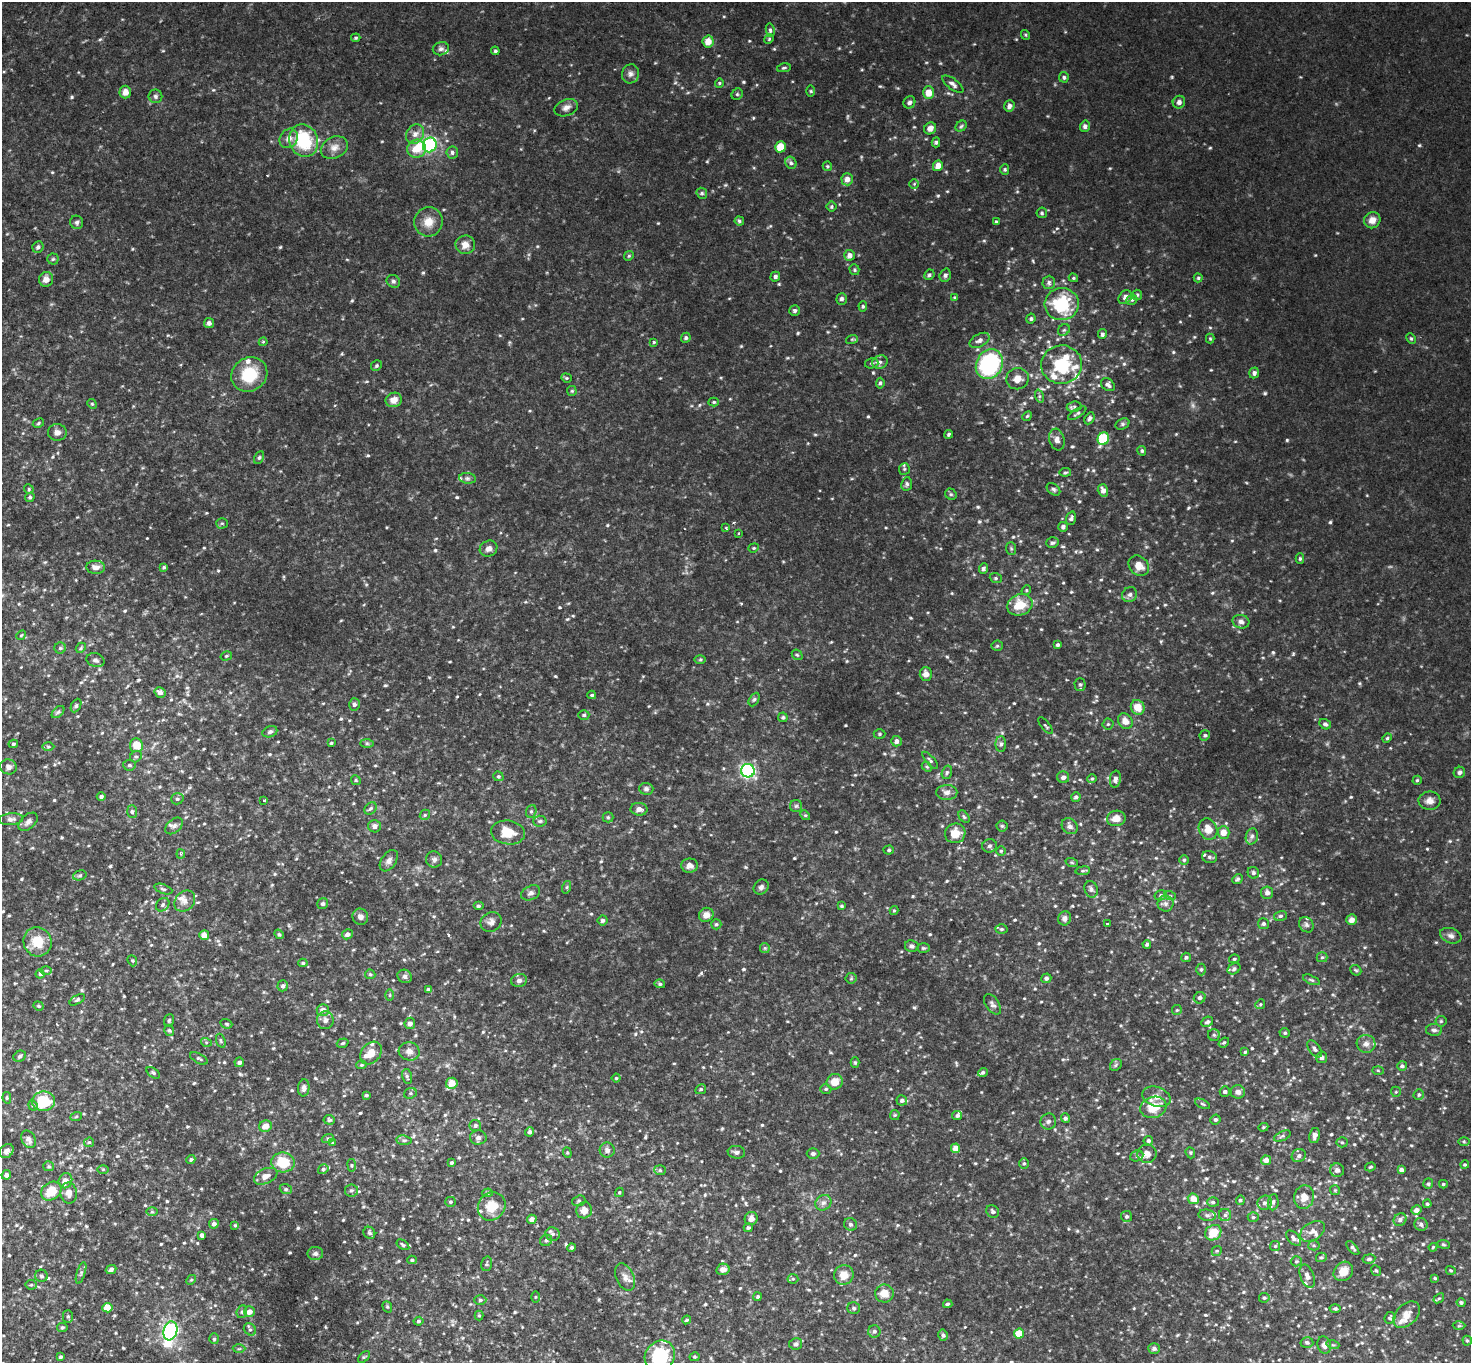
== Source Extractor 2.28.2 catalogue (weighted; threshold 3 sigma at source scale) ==
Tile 7 of 4 x 4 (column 3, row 2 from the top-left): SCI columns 2976-4444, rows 3043-4403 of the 5953 x 5945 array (HDU 1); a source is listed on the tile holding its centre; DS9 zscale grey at full resolution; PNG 1473 x 1365 px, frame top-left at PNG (2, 2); each listed source drawn as its Kron ellipse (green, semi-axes under 4 px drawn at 4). Shown black and unused: <1% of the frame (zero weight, under 2 of 3 exposures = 3% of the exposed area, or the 3 px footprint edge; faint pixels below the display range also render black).
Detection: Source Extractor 2.28.2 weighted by HDU 2 'WHT'; one run over the whole footprint, this tile lists its part. Background 0.0773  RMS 0.0071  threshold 0.0321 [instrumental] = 3 sigma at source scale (4.5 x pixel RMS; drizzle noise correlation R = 1.50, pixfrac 1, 0.05/0.05 arcsec/px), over >= 5 px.
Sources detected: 745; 1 too faint to see at this stretch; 1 inside a brighter object's white glare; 1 cosmic-ray / hot-pixel residue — neither listed nor drawn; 21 inside a brighter listed object's ellipse — not listed separately; of the other 721, all 500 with FLUX_AUTO >= 0.814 (the completeness limit of this list) listed and drawn (221 fainter detections not listed), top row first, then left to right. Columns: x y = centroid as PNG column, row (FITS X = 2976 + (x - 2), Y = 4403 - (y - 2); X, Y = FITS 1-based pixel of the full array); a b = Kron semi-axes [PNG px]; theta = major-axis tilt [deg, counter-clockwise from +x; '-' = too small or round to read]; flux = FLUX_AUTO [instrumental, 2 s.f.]
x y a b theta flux
770 30 6 4 -80 1.3
1025 35 5 4 - 0.81
356 38 5 3 - 0.88
769 39 5 4 - 0.85
708 41 6 5 - 7.1
441 49 8 6 15 2.2
495 51 4 4 - 1.1
784 68 7 4 11 1.1
631 74 9 8 - 2.9
1064 77 5 5 - 1.3
719 83 5 4 - 0.84
953 84 12 5 -37 2.6
811 91 6 4 -89 0.84
125 92 6 6 - 4.5
929 93 6 5 - 7.8
737 94 6 5 - 1.1
155 96 7 6 - 1.6
909 102 6 5 - 2.1
1179 102 6 6 - 2.4
1009 106 6 5 - 2.8
566 108 12 8 21 3.5
961 126 6 5 - 1.2
1085 126 5 5 - 2.4
930 128 6 5 - 3.9
415 134 10 8 55 4.3
289 138 10 8 52 4.5
304 141 16 14 -69 37
936 142 5 4 - 1.4
430 145 7 6 - 60
334 147 14 10 26 5.4
780 147 5 5 - 11
417 149 9 9 - 11
452 152 6 6 - 2
791 163 6 5 - 1.6
827 166 5 4 - 0.85
938 166 5 5 - 5
1005 170 5 4 - 1
847 179 6 5 - 4.2
914 184 5 5 - 0.88
702 193 6 5 - 1.1
831 207 5 5 - 1.2
1042 213 5 5 - 1.1
1372 220 8 7 - 5.3
739 221 4 4 - 1.2
77 222 7 6 - 1.6
428 222 14 14 - 8.4
996 222 4 4 - 1
465 245 9 9 - 5
38 247 6 5 - 1.9
849 255 5 5 - 4.4
629 256 5 4 - 0.89
53 259 5 5 - 1.2
854 270 5 5 - 1.1
929 275 5 5 - 1.4
945 275 7 5 70 1.7
775 277 5 4 - 1.7
1073 278 5 4 - 0.88
1198 278 4 4 - 0.96
46 279 7 7 - 4.4
393 281 7 6 - 1.5
1049 282 6 6 - 1.9
1137 295 5 5 - 0.89
955 297 4 3 - 0.85
1125 297 7 6 - 2.9
842 299 6 5 - 1.8
1132 300 6 5 - 1.3
1062 304 17 16 - 40
863 306 5 4 - 1.1
795 311 5 5 - 1.7
1031 319 5 4 - 1.3
209 323 5 5 - 1.9
1064 330 6 5 - 1.2
1102 334 5 4 - 1.7
686 338 5 4 - 1.6
1210 338 5 4 - 0.86
1411 338 5 4 - 0.92
852 339 6 3 18 0.88
980 340 11 6 29 2.9
263 342 4 4 - 0.9
654 342 4 3 - 0.82
880 362 8 6 28 2.3
872 363 7 5 15 1.3
989 364 15 13 62 77
1062 365 20 19 - 31
376 366 6 5 - 1.2
1254 373 5 4 - 2
249 374 18 16 35 24
566 378 5 4 - 0.9
1017 379 11 10 - 6
880 383 5 3 - 1.4
1108 385 7 5 -38 2.3
572 391 5 5 - 0.89
1039 396 7 4 -72 1
394 400 8 7 - 5.7
714 402 5 4 - 0.95
92 404 5 4 - 0.86
1074 407 7 5 9 1.5
1077 413 10 4 33 1.2
1027 416 5 4 - 0.88
1090 418 6 4 61 1.9
38 423 6 4 29 0.94
1122 424 7 5 27 1.5
57 432 9 8 - 3
949 434 4 4 - 1.3
1103 439 6 5 - 34
1057 440 11 7 -74 3.4
1142 451 5 4 - 1.2
259 458 7 4 63 1.1
904 469 6 5 - 1.1
1065 472 6 4 8 0.96
467 478 8 5 -6 1.6
907 484 7 5 82 1.5
29 489 5 4 - 0.85
1054 489 8 5 -40 1.4
1103 490 6 5 - 3.9
951 494 6 5 - 1.1
30 497 5 4 - 1.2
1071 518 7 5 70 1.5
222 523 6 5 - 1
1063 527 5 5 - 1.9
726 528 3 3 - 0.93
739 533 3 2 - 1.1
1052 543 6 5 - 1.5
754 548 5 4 - 0.93
1011 548 6 5 - 1
488 549 9 7 29 3.1
1300 559 5 4 - 1
1139 566 11 9 -43 6.5
96 567 9 6 -3 3.5
164 567 4 4 - 0.98
983 568 5 4 - 1.8
996 578 6 5 - 1.1
1026 590 5 4 - 0.84
1130 595 8 7 - 2.1
1020 605 13 10 22 15
1241 622 8 6 -14 2.6
21 635 5 4 - 0.83
1058 645 4 4 - 1.2
997 646 5 5 - 0.95
60 648 5 5 - 1.3
81 648 6 4 48 0.91
797 655 6 4 -42 0.97
226 656 6 4 16 0.95
95 660 9 7 -15 2.1
700 660 6 4 1 0.89
926 674 6 6 - 4.2
1080 684 6 5 - 1.3
160 692 6 5 - 3
592 695 4 3 - 0.87
754 699 7 5 61 1.3
354 704 6 5 - 2.1
76 706 7 4 63 1.2
1138 707 7 6 - 8.5
58 712 7 4 44 1.4
584 715 5 4 - 1.2
783 717 5 4 - 1.1
1125 721 8 7 - 5.6
1108 724 5 5 - 0.98
1325 724 6 5 - 1.8
1045 726 10 3 -50 1
270 732 7 5 20 1.7
880 734 6 4 0 0.96
1205 735 5 5 - 1.1
1387 738 5 4 - 0.87
896 741 5 5 - 2.9
331 743 4 4 - 0.84
367 743 7 4 -1 1.1
13 744 5 4 - 0.92
1001 744 8 5 90 1.9
136 745 7 6 - 11
48 747 6 4 -1 0.9
136 757 6 5 - 1.4
930 760 11 4 -48 1.6
129 765 6 5 - 1.6
8 767 8 7 - 2.6
927 767 5 4 - 0.92
748 771 7 6 - 110
947 772 7 5 74 1.4
1459 772 6 5 - 1.6
498 776 5 4 - 1.2
1063 777 6 6 - 2.4
1092 779 4 4 - 0.88
1115 779 8 5 81 3
356 780 5 4 - 1
1417 780 4 4 - 0.86
646 789 7 6 - 1.7
947 792 11 7 1 3.2
101 797 4 4 - 1.8
1076 797 4 4 - 1.6
177 799 6 5 - 1.5
264 800 3 3 - 1.4
1429 801 11 9 -2 4.4
796 806 6 6 - 1.2
371 808 7 5 43 1.5
639 809 8 6 -7 3.3
531 811 6 5 - 1.3
132 812 6 5 - 1.4
425 815 5 4 - 1.1
805 815 5 4 - 0.95
608 817 5 5 - 0.95
964 817 7 4 -53 1.2
1116 818 9 7 10 6.4
11 819 12 6 4 2.5
540 821 6 5 - 1.4
28 822 11 7 42 2.7
174 826 10 6 41 2.4
375 826 6 6 - 2.9
1002 826 5 5 - 1.1
1070 826 8 7 - 3.3
1208 829 11 9 -63 7
508 832 17 12 -8 13
955 833 10 10 - 9.6
1224 833 6 6 - 6.3
1252 836 8 6 74 2.2
990 846 7 6 - 1.7
889 850 5 4 - 1
1001 851 5 5 - 0.96
181 854 4 4 - 1.1
1209 857 7 6 - 1.8
434 859 8 8 - 2.2
1184 860 5 5 - 1
389 861 12 7 55 3.3
1072 863 6 4 -20 0.94
690 866 8 7 - 3.2
1083 871 7 3 8 0.94
1253 873 6 5 - 1.3
80 875 7 5 18 1.2
1238 879 6 4 41 1.1
567 887 6 4 71 1
761 887 8 7 - 2.2
163 889 9 4 -19 1.6
1091 889 8 6 -73 2
531 893 10 7 26 2.5
1267 893 6 6 - 2.4
1161 895 6 5 - 1.4
1170 896 6 3 -18 0.94
185 901 11 9 47 4.1
323 904 6 5 - 1.5
1165 904 8 8 - 2.7
163 905 7 6 - 1.7
478 906 5 4 - 1.2
842 906 4 3 - 0.86
894 911 4 4 - 0.94
706 915 7 7 - 4.1
1280 916 6 5 - 1.2
360 917 8 7 - 2.6
1065 918 7 6 - 2.7
603 920 5 5 - 1.5
1351 920 5 5 - 4.1
491 922 11 9 31 3.3
716 924 5 5 - 1
1107 924 3 3 - 1
1264 924 5 5 - 1.5
1306 925 8 6 -54 1.7
1002 929 6 4 0 1.1
279 934 5 4 - 0.87
347 934 5 5 - 2.6
204 935 5 5 - 6.7
1451 936 11 7 -20 2.6
37 942 15 14 - 14
1147 944 4 4 - 1.5
912 946 7 6 - 1.9
765 948 5 5 - 0.86
923 948 6 5 - 0.98
1186 957 5 4 - 1.4
1322 957 5 5 - 1.1
1234 959 5 4 - 0.87
132 961 6 4 -67 0.95
303 963 4 4 - 0.98
1234 969 7 5 30 1.5
1201 970 6 4 89 1.2
1356 970 6 4 -42 0.93
46 971 6 4 -1 0.92
40 974 4 4 - 1
370 974 5 5 - 0.93
405 976 7 6 - 2.2
851 978 5 5 - 0.93
1046 978 5 5 - 1.5
519 980 8 6 12 2.4
1311 980 9 4 -23 1.1
660 984 5 4 - 1
283 986 5 5 - 1.8
428 989 4 4 - 1.2
390 995 6 4 90 0.82
1200 998 6 5 - 1.9
77 1000 8 4 29 1.2
992 1004 11 6 -56 2.4
1260 1004 5 4 - 0.92
38 1006 5 4 - 0.89
323 1010 6 6 - 4.6
1177 1010 5 5 - 0.82
169 1020 6 4 71 1.2
325 1020 9 8 - 3.2
1441 1021 5 5 - 1
1207 1022 6 5 - 1.6
410 1023 6 5 - 2.6
226 1024 6 4 -21 0.96
169 1030 6 4 -55 1
1434 1030 8 6 -2 2.1
1285 1033 5 4 - 1.1
1214 1035 6 6 - 1.2
221 1041 7 4 -71 0.96
206 1042 5 3 - 0.86
1224 1042 6 4 39 0.92
343 1043 6 4 18 1
1366 1044 9 9 - 3.3
1315 1049 10 5 -53 2
409 1051 10 9 - 3.9
1245 1052 4 4 - 0.84
371 1053 12 9 49 7.6
20 1056 6 5 - 1.3
1322 1057 6 5 - 2.1
199 1058 9 5 -28 1.3
239 1062 5 4 - 2
855 1063 5 4 - 0.91
362 1065 5 4 - 1
1116 1065 6 5 - 1.2
1402 1066 5 4 - 1.7
1378 1070 6 4 -2 0.91
983 1072 5 4 - 1.1
153 1073 7 4 -37 1.2
407 1076 7 5 -75 1.3
616 1078 4 4 - 0.84
835 1082 8 7 - 8.2
452 1083 6 5 - 8.4
304 1088 8 5 84 2.2
701 1089 6 4 29 1.1
826 1089 5 4 - 0.96
1225 1091 5 5 - 1.5
1238 1092 7 6 - 2.7
1396 1092 5 5 - 0.82
410 1093 6 5 - 1.1
366 1095 3 3 - 1
1419 1095 5 5 - 1.2
1156 1097 14 9 -19 6
7 1098 5 4 - 0.95
902 1100 5 5 - 2.3
43 1101 11 9 2 27
1203 1104 8 4 -27 1.1
33 1105 5 4 - 1
1153 1107 13 10 16 14
895 1115 5 5 - 0.82
957 1116 5 4 - 1.3
76 1117 6 4 21 0.83
1065 1118 5 4 - 1.4
1215 1119 5 5 - 1.4
329 1120 6 5 - 1.1
1048 1121 8 7 - 2.2
265 1126 6 6 - 6.4
475 1126 6 5 - 1.6
1263 1127 5 4 - 0.92
529 1132 4 4 - 1.6
1282 1136 9 4 25 1.4
1315 1136 8 5 77 3.2
328 1138 6 4 19 0.91
478 1138 8 7 - 2.5
29 1139 9 7 -61 2.9
404 1140 7 5 -7 1.3
1148 1141 5 4 - 1.1
89 1142 5 4 - 0.82
1342 1142 5 5 - 1
1464 1142 6 4 -1 0.87
333 1143 4 3 - 0.83
955 1148 4 4 - 6.1
607 1150 7 7 - 2.5
7 1151 8 6 47 2.7
736 1152 9 6 -9 1.9
567 1153 5 4 - 0.91
1190 1153 6 4 -69 1
813 1154 6 5 - 1.7
1147 1154 9 9 - 5.1
1137 1156 7 5 22 1.5
1299 1156 7 6 - 2.1
191 1159 5 4 - 1.1
1266 1160 5 5 - 3.4
283 1162 11 10 - 19
451 1163 4 3 - 1.2
1024 1163 5 5 - 1.1
352 1165 6 3 -82 0.81
1465 1165 4 3 - 0.81
49 1166 5 5 - 1
1370 1167 5 4 - 0.93
103 1169 6 4 0 0.85
323 1169 5 4 - 1.3
660 1170 6 5 - 1.2
1337 1170 7 6 - 2.5
1401 1170 4 4 - 1.9
6 1175 5 4 - 2.9
266 1176 12 7 24 4.5
65 1181 8 6 67 4.5
1428 1184 5 5 - 1.1
1443 1184 4 3 - 0.88
286 1189 6 5 - 1.1
351 1190 6 6 - 1.7
1335 1190 5 5 - 0.85
51 1191 11 8 35 14
619 1192 5 4 - 0.98
69 1193 10 8 -82 3.8
488 1193 5 4 - 1.1
1304 1197 12 10 77 6.9
1193 1199 6 5 - 6.3
1240 1200 5 4 - 1
579 1201 7 5 19 1.2
450 1202 5 5 - 0.96
1213 1202 6 5 - 1.2
1273 1202 8 5 83 1.7
823 1203 8 7 - 2.8
1265 1203 7 7 - 2.6
1427 1204 4 4 - 1.1
492 1206 15 13 49 14
584 1210 8 7 - 6
1416 1210 5 4 - 3
993 1211 7 6 - 1.7
152 1212 6 4 0 0.97
1207 1215 8 5 -9 1.8
1225 1215 6 6 - 1.6
1126 1216 5 5 - 1.4
1253 1217 5 4 - 1
532 1219 4 4 - 3.4
751 1219 7 6 - 3.7
1400 1220 7 6 - 2.2
214 1224 5 4 - 2.4
851 1224 7 6 - 1.9
1421 1224 7 6 - 2
235 1225 4 3 - 0.83
748 1228 4 4 - 1.2
1312 1231 13 9 34 4.5
369 1233 6 5 - 1.3
1213 1233 9 7 37 11
553 1234 7 6 - 1.9
202 1235 4 3 - 2
1294 1238 9 5 -49 2.1
546 1240 6 5 - 1.5
1443 1244 6 4 -8 0.93
403 1245 7 4 -35 1.2
1314 1245 5 5 - 1.1
1275 1246 5 5 - 0.85
571 1247 4 4 - 1.3
1433 1247 4 4 - 0.86
1353 1248 8 4 -49 1.5
1217 1251 5 4 - 0.92
315 1254 8 6 1 1.9
1321 1257 5 4 - 1.1
1369 1259 6 4 9 1.5
412 1260 4 3 - 1.1
1296 1261 5 5 - 0.99
487 1264 7 5 75 1.1
723 1269 6 5 - 4.1
111 1270 5 4 - 2
1451 1270 5 4 - 0.91
1343 1271 10 9 - 7.2
1376 1271 5 4 - 1
81 1273 11 3 73 1.3
844 1275 10 9 - 7.5
41 1276 6 6 - 1.4
1307 1276 12 6 -69 3.7
625 1277 14 8 -66 4.3
1435 1278 4 4 - 0.87
793 1279 5 5 - 0.91
191 1280 5 4 - 0.86
31 1285 5 5 - 1.1
884 1293 9 9 - 7.2
535 1297 6 4 89 0.85
757 1297 4 4 - 0.88
1264 1298 5 5 - 1.2
1439 1298 6 4 40 1
480 1300 6 5 - 1.3
1461 1302 4 4 - 1.2
948 1304 5 4 - 1.1
387 1307 6 4 -69 0.98
107 1308 5 5 - 8.9
854 1308 6 5 - 1.6
1335 1308 5 4 - 1.2
242 1312 6 5 - 1.3
249 1312 5 5 - 4.5
479 1315 5 4 - 0.87
1407 1315 15 10 44 7
68 1316 6 5 - 1.3
1390 1318 6 5 - 1.2
687 1320 4 3 - 0.82
418 1321 5 4 - 1.1
1459 1326 6 4 2 0.88
62 1327 5 4 - 1.1
250 1329 7 5 -42 1.5
170 1331 9 7 74 160
874 1331 6 6 - 1.7
1019 1334 5 5 - 12
943 1335 5 4 - 1.6
214 1339 5 4 - 1.1
1467 1341 5 4 - 0.85
1307 1342 6 5 - 1.6
796 1344 6 5 - 1.4
1324 1345 9 6 -74 3.1
1333 1345 6 4 -17 1
1154 1348 6 5 - 1.9
239 1349 6 4 2 0.96
660 1356 16 14 48 36
61 1357 4 4 - 1.3
364 1357 7 4 43 1.1
695 1357 5 4 - 0.92
Isophote crosses this tile's border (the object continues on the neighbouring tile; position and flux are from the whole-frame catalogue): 1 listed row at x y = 660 1356
Unlisted compact peaks at least as high as the median listed source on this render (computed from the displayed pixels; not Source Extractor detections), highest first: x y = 1124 364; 701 973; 873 373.